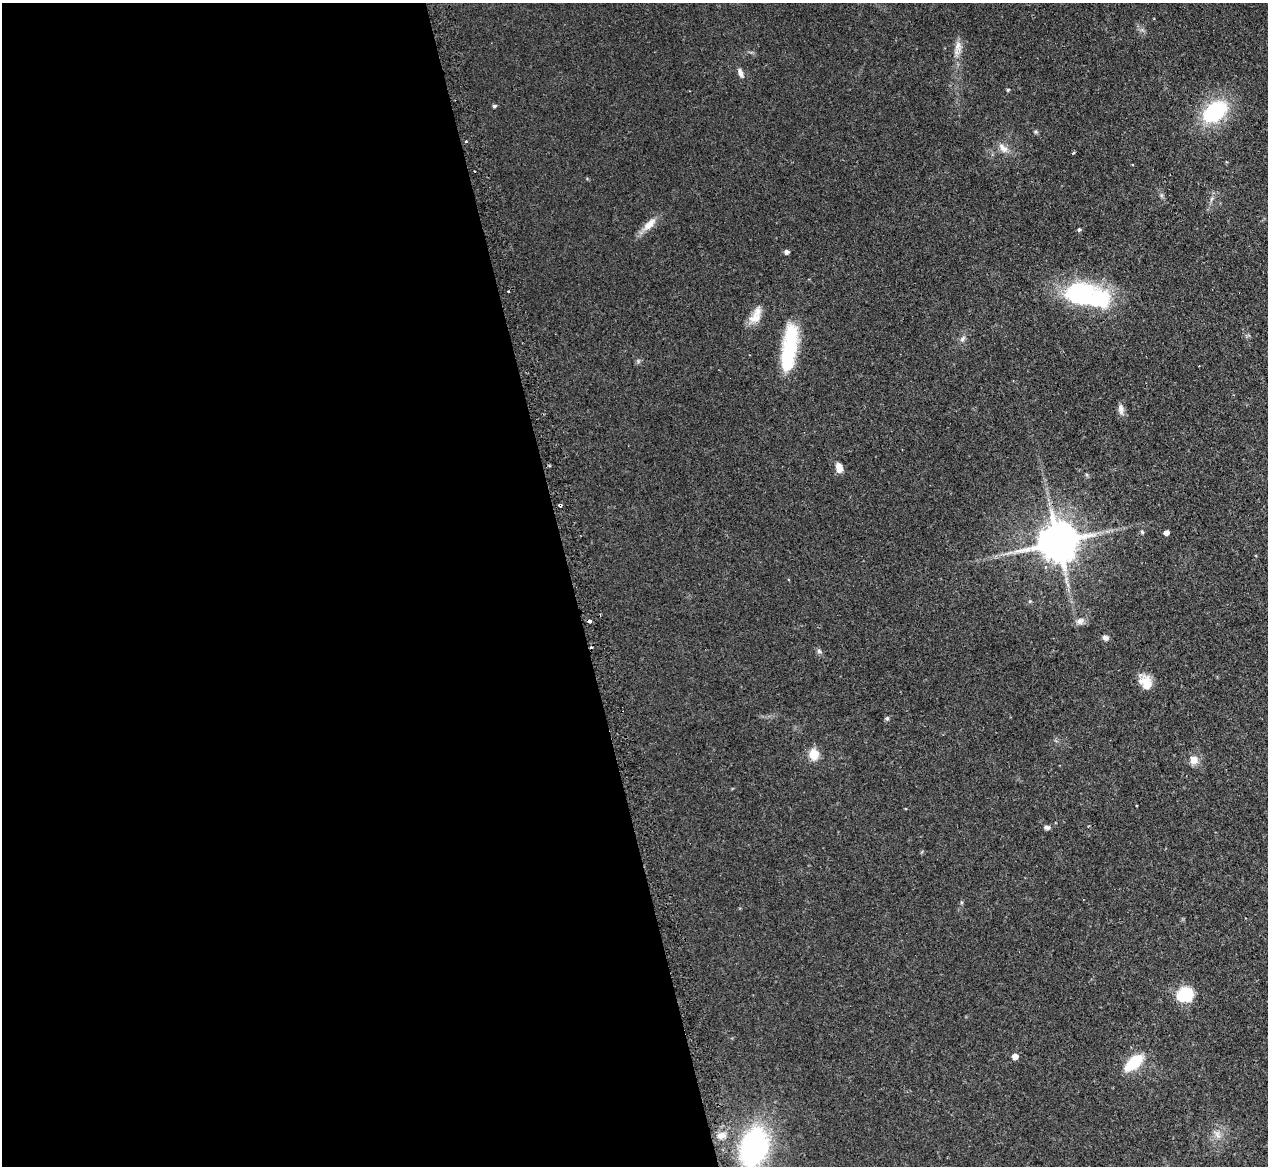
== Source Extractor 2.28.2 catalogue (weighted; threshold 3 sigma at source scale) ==
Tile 9 of 4 x 4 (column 1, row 3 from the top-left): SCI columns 35-1300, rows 1328-2491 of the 5131 x 5103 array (HDU 1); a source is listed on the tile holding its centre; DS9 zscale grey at full resolution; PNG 1270 x 1168 px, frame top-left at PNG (2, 3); no overlay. Shown black and unused: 45% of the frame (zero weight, under 2 of 3 exposures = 4% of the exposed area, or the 3 px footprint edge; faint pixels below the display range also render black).
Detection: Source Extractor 2.28.2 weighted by HDU 2 'WHT'; one run over the whole footprint, this tile lists its part. Background 0.0864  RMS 0.0083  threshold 0.0374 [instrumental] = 3 sigma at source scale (4.5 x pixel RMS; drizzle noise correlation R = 1.50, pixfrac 1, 0.05/0.05 arcsec/px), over >= 5 px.
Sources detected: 38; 1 inside a brighter object's white glare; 2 cosmic-ray / hot-pixel residue — not listed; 2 inside a brighter listed object's ellipse — not listed separately; the other 33 listed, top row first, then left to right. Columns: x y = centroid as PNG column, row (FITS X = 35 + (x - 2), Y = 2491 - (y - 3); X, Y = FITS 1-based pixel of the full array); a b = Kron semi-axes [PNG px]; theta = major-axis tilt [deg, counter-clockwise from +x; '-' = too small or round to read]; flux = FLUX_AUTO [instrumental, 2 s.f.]
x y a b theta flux
958 46 10 4 59 3
740 73 11 5 -69 2.8
1008 90 4 4 - 0.79
494 106 5 4 - 1.1
1215 112 20 14 37 63
466 142 3 2 - 1.5
1003 148 16 6 -38 4.6
1132 165 3 2 - 0.9
649 224 20 8 45 7.6
1079 230 5 3 - 1.1
786 252 4 4 - 2.6
509 292 3 2 - 1.5
1081 295 45 24 -20 87
755 318 19 9 17 7.1
962 339 6 4 71 1.5
789 348 55 14 82 48
1121 409 14 6 -81 3.3
839 468 10 7 -78 5.7
560 505 3 3 - 1.7
1166 533 5 4 - 3.8
1058 542 11 11 - 2100
1080 621 10 6 12 3.1
1105 638 8 6 -24 2.2
1146 682 18 13 -18 9.7
887 718 5 5 - 1.2
814 754 6 5 - 30
1194 760 9 9 - 6.2
1047 827 7 6 - 1.9
1185 995 18 16 25 22
1015 1057 5 5 - 5.3
1134 1063 26 13 38 20
721 1135 9 7 30 4.1
754 1147 29 20 75 140
Overlapping masked pixels (flux is a lower limit): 1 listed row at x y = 560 505
Isophote crosses this tile's border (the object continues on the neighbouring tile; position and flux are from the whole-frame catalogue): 1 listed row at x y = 754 1147
Unlisted compact peaks at least as high as the median listed source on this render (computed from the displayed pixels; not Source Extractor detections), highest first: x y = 819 651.